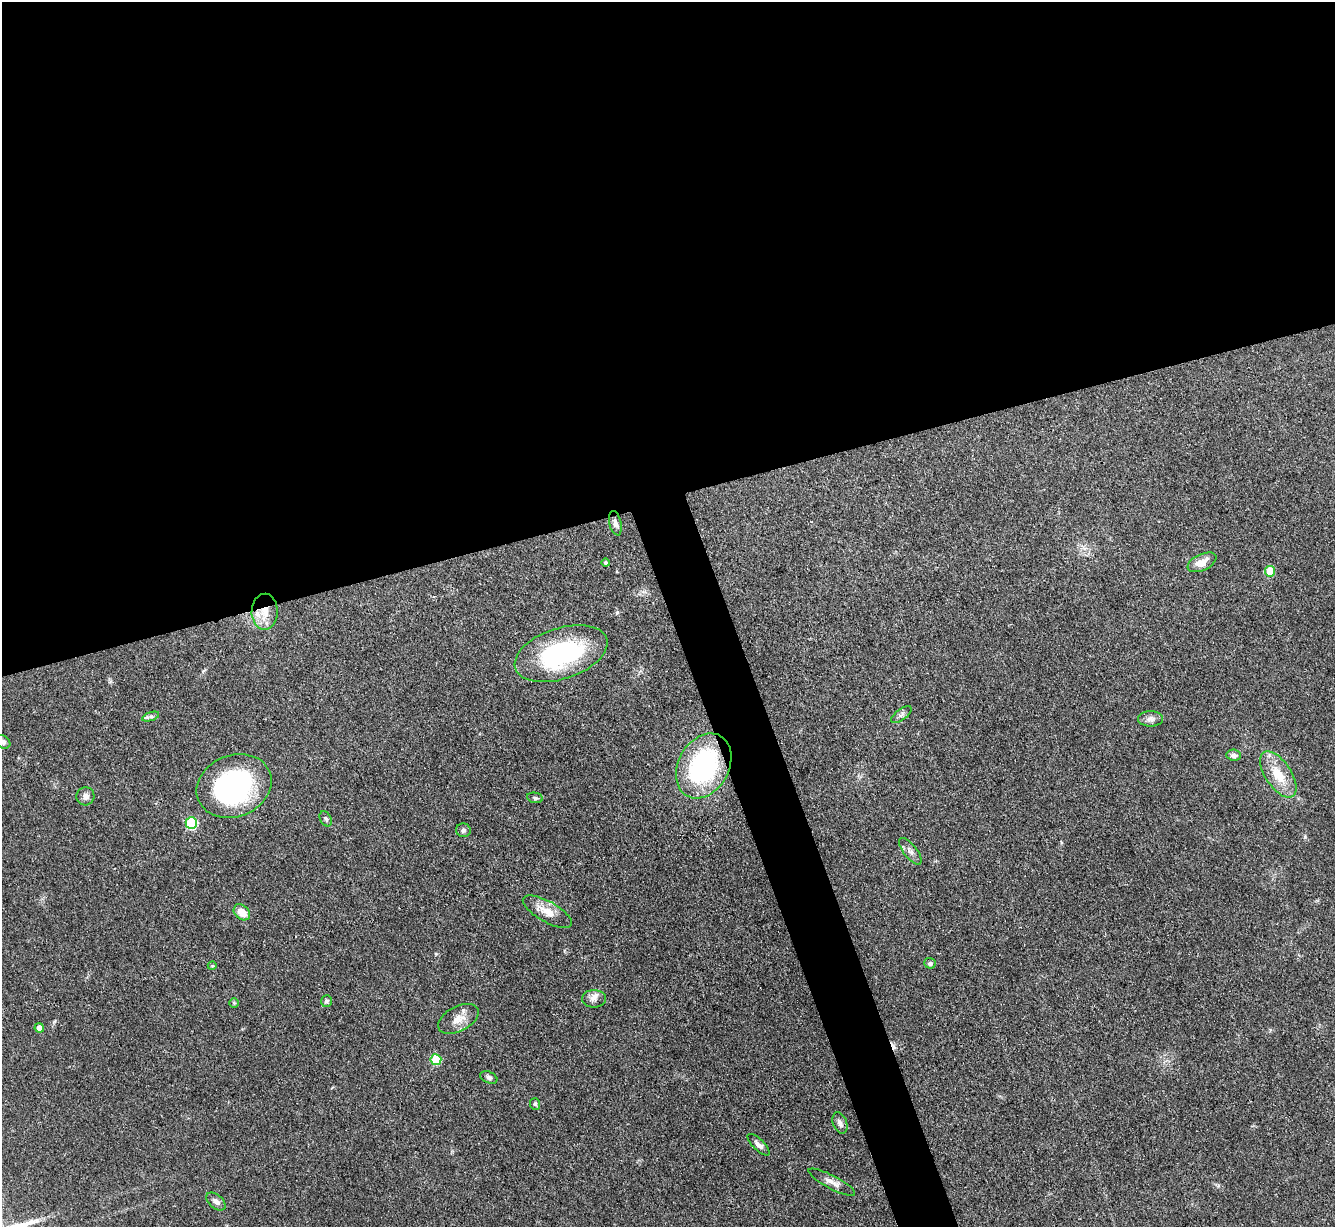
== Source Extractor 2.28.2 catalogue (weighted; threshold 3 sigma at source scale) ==
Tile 2 of 4 x 4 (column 2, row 1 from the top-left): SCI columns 1335-2667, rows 3822-5046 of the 5333 x 5319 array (HDU 1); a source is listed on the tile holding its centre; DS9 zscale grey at full resolution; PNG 1337 x 1229 px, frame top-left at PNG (2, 2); each listed source drawn as its Kron ellipse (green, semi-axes under 4 px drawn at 4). Shown black and unused: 43% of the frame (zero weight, under 3 of 4 exposures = <1% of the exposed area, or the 3 px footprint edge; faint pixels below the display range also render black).
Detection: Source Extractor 2.28.2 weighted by HDU 2 'WHT'; one run over the whole footprint, this tile lists its part. Background 0.085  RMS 0.0061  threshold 0.0275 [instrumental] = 3 sigma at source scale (4.5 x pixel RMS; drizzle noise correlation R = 1.50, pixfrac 1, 0.05/0.05 arcsec/px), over >= 5 px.
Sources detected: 39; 1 inside a brighter object's white glare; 1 cosmic-ray / hot-pixel residue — neither listed nor drawn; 1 inside a brighter listed object's ellipse — not listed separately; the other 36 listed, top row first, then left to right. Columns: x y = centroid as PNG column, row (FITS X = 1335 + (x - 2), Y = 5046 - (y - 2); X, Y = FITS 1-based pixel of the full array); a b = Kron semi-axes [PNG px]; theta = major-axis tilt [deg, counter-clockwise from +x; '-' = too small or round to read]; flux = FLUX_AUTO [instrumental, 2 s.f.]
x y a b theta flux
615 523 12 6 -76 2.4
1202 562 15 8 25 7.3
606 563 4 4 - 1.3
1270 571 5 5 - 14
265 612 18 13 89 9.8
561 654 48 25 18 75
901 715 12 5 37 2
151 716 9 4 18 1.5
1150 719 12 8 0 2.8
3 742 8 6 -33 2.3
1234 755 7 5 -6 2.2
704 766 34 25 61 84
1278 774 26 13 -57 16
234 786 38 30 23 120
85 796 9 9 - 3
535 798 8 5 -11 1.2
326 819 8 5 -62 1.5
191 823 6 5 - 50
463 830 7 6 - 1.5
910 851 16 6 -52 2.9
242 912 9 6 -42 7.5
547 912 27 10 -29 8.9
930 963 5 5 - 1.6
212 966 4 3 - 0.53
594 999 12 9 0 3.5
326 1001 6 5 - 1.4
234 1003 5 5 - 0.7
458 1019 22 12 28 7.3
39 1028 5 4 - 4.1
436 1060 5 5 - 26
489 1077 9 5 -22 1.8
535 1104 6 5 - 1.1
840 1123 11 7 -68 2.6
758 1145 14 5 -45 2.9
832 1182 26 6 -28 4.6
216 1201 11 6 -40 2.8
Overlapping masked pixels (flux is a lower limit): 1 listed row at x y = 265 612
Isophote crosses this tile's border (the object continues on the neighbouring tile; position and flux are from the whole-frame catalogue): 1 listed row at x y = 3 742
Unlisted compact peaks at least as high as the median listed source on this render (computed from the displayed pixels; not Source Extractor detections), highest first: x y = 1305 837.